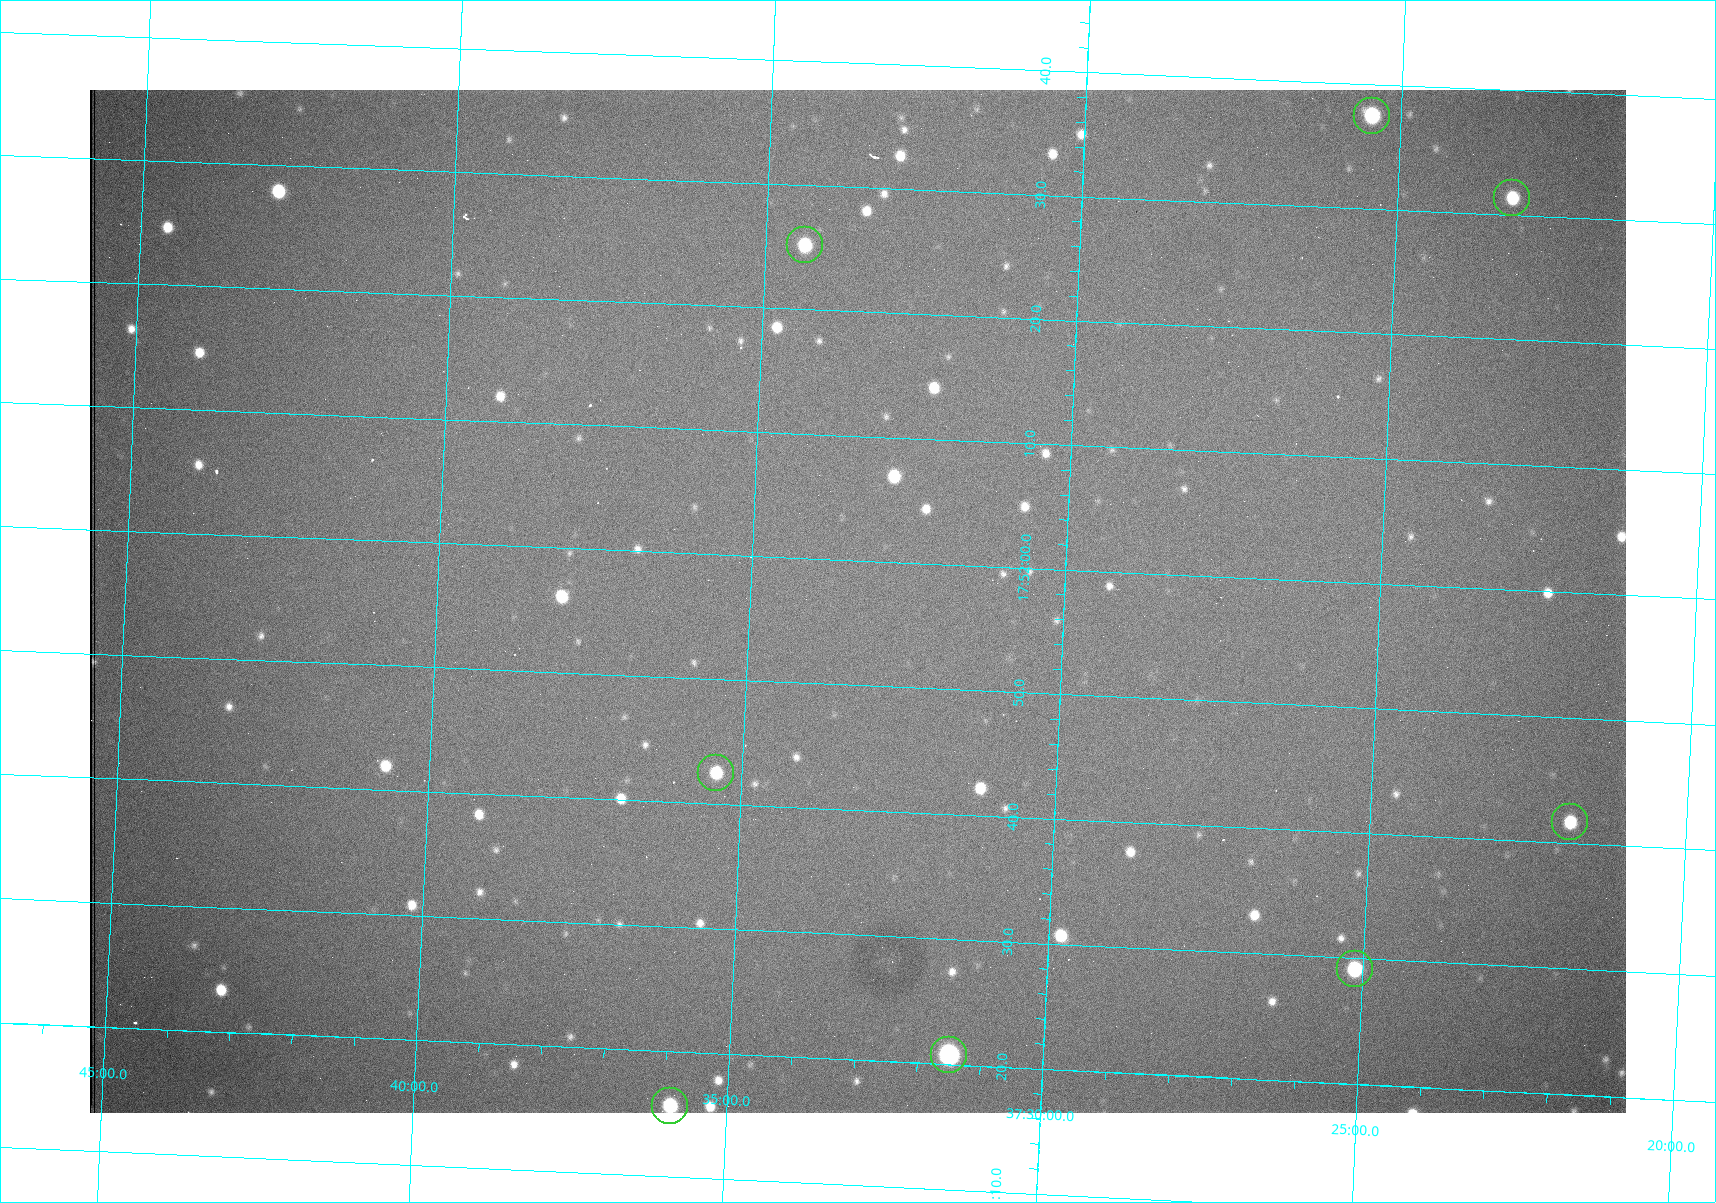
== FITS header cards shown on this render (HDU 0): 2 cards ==
NAXIS1  =                 1536 /fastest changing axis
NAXIS2  =                 1023 /next to fastest changing axis

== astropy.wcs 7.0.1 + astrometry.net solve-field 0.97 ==
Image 1536 x 1023 px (HDU 0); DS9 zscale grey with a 90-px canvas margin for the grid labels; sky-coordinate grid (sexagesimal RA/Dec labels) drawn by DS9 from the SOLVED WCS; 8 Tycho-2 reference stars matched to detected sources circled (green)
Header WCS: RA---TAN/DEC--TAN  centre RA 17:51:57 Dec +37:33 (267.99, +37.55 deg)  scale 0.959 arcsec/px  FOV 24.5' x 16.3'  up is +87 deg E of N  parity flipped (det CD > 0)
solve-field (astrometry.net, Tycho-2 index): VERIFIED the header's WCS against the Tycho-2 star catalogue (8 matches, 0 conflicts) and refined it, rather than solving blind
Solved WCS: RA---TAN-SIP/DEC--TAN-SIP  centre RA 17:51:57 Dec +37:33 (267.99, +37.55 deg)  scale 0.956 arcsec/px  FOV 24.5' x 16.3'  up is +87 deg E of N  parity flipped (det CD > 0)
The solver's refit moves the header's centre by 1 arcsec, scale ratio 0.9971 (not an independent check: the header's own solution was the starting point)
Tycho-2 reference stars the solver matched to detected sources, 8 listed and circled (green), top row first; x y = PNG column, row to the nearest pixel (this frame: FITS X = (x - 90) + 1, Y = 1023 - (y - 90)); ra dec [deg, ICRS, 3 dp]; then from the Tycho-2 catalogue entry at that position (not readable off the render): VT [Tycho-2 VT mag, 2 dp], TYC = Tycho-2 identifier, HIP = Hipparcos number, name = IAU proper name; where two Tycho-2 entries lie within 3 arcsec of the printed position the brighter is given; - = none
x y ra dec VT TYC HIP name
1372 116 268.156 +37.424 11.25 2620-712-1 - -
1512 198 268.131 +37.386 12.62 2620-526-1 - -
805 245 268.105 +37.573 11.82 3089-995-1 - -
716 773 267.927 +37.590 11.84 3089-1137-1 - -
1570 822 267.924 +37.364 11.94 2620-391-1 - -
1355 969 267.871 +37.419 11.35 2620-812-1 - -
949 1055 267.836 +37.525 9.96 3089-889-1 - -
670 1106 267.815 +37.598 11.54 3089-1081-1 - -